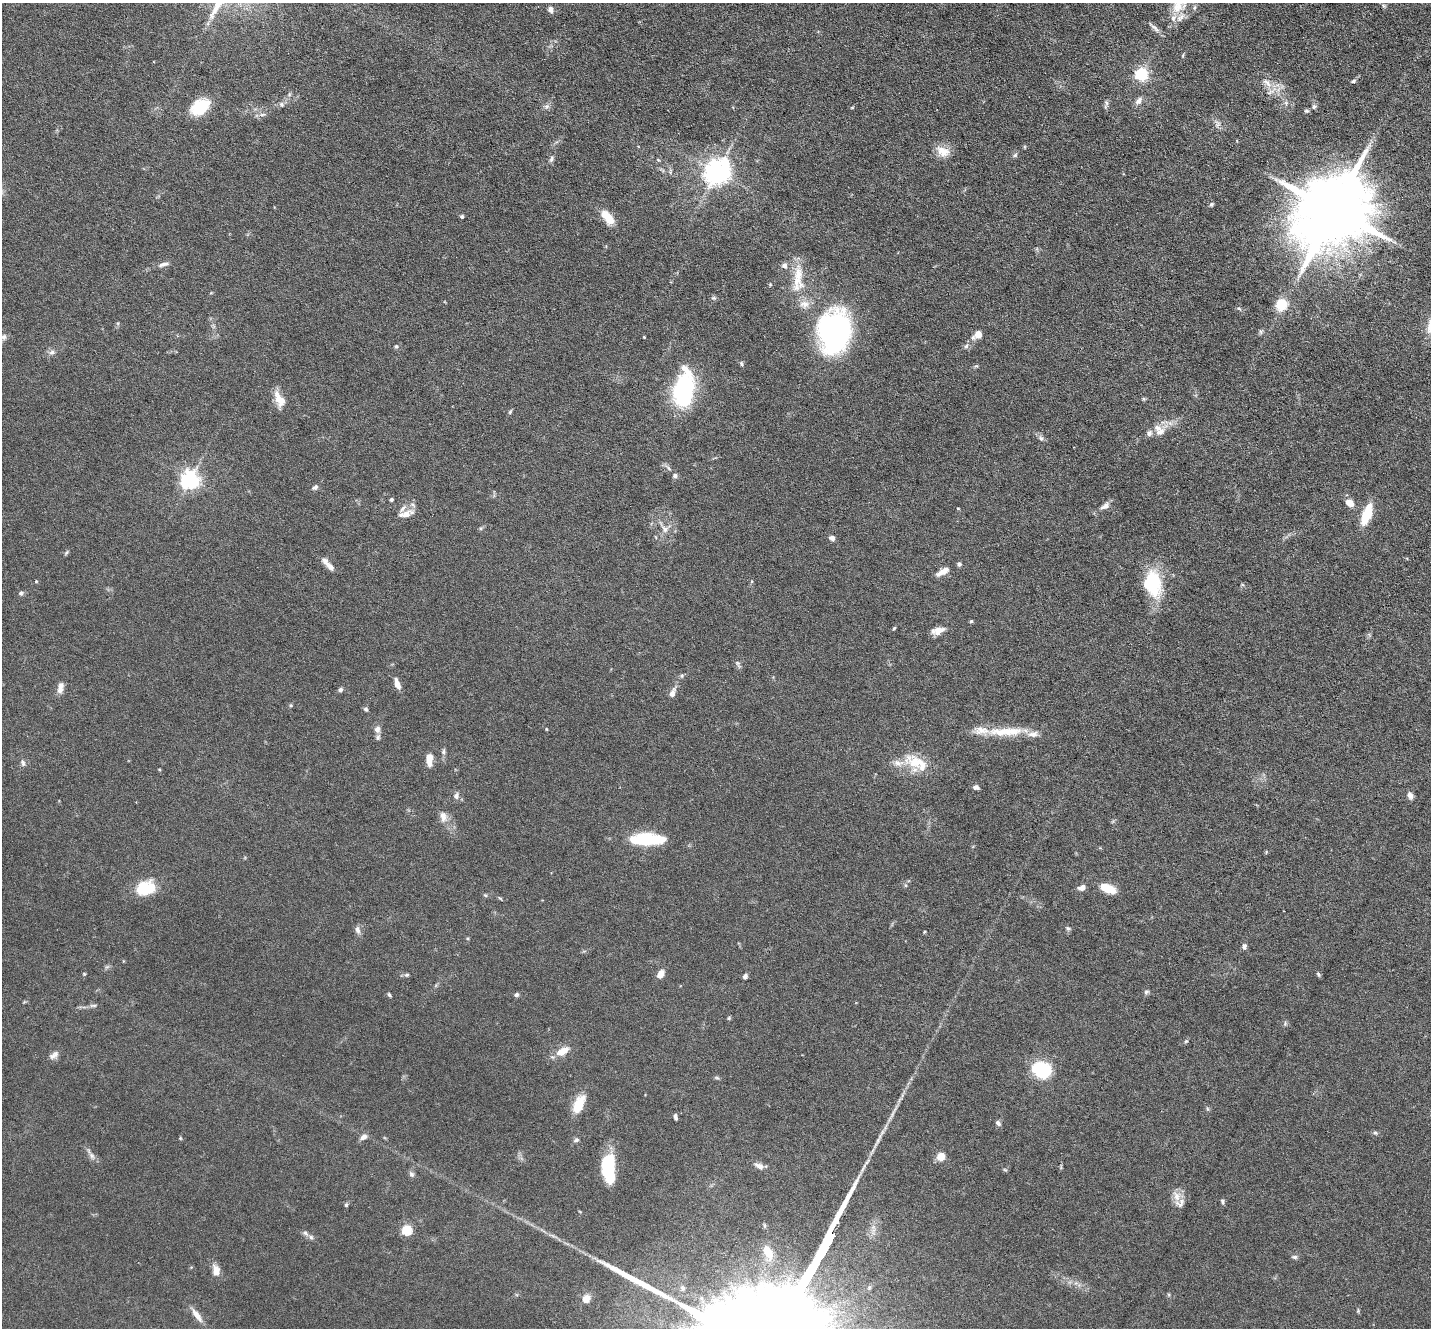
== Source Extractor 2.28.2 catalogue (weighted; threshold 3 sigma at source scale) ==
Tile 10 of 4 x 4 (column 2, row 3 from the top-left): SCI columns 1430-2858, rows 1469-2794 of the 5716 x 5726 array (HDU 1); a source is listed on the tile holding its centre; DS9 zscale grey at full resolution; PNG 1433 x 1330 px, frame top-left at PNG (2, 3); no overlay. Nothing masked; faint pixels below the display range render black.
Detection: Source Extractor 2.28.2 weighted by HDU 2 'WHT'; one run over the whole footprint, this tile lists its part. Background 0.0632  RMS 0.0045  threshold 0.0185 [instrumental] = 3 sigma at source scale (4.09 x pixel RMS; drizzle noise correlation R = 1.36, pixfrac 0.8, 0.05/0.05 arcsec/px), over >= 5 px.
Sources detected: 160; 1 inside a brighter object's white glare — not listed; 19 inside a brighter listed object's ellipse — not listed separately; the other 140 listed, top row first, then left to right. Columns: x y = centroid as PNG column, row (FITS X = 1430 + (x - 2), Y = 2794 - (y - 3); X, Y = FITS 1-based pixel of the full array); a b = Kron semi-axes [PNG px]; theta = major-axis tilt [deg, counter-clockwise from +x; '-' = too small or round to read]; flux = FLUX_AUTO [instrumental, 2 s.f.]
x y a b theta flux
1179 4 29 21 69 13
1384 6 5 5 - 0.67
550 9 7 6 - 1.9
1153 27 17 5 -43 1.8
1183 55 6 3 72 0.44
1141 74 6 6 - 68
1353 81 7 4 17 0.77
1267 83 19 7 -44 4
1139 101 11 7 49 2.1
281 104 7 6 - 1.2
1106 104 13 5 83 1.1
546 106 8 7 - 1.3
200 107 18 12 37 18
1314 107 7 6 - 1.1
1306 111 6 5 - 0.8
262 114 9 4 9 1.1
1217 124 11 8 -81 1.9
1024 147 5 3 - 0.4
943 151 19 13 -23 5.4
1015 155 7 5 31 0.83
551 159 9 5 63 1.1
658 160 6 3 -36 0.38
716 172 9 8 - 430
1211 204 5 4 - 0.73
1333 210 23 17 53 5800
462 216 4 4 - 0.74
607 217 19 9 -51 7.6
163 264 17 6 17 2.1
797 281 34 16 -89 13
770 284 5 4 - 0.41
1281 305 10 10 - 11
1239 309 7 4 -44 0.67
118 323 6 4 71 0.57
834 332 33 25 88 140
1261 332 7 4 -71 0.72
978 334 8 6 41 5.6
3 337 14 9 -9 2.6
644 337 4 3 - 0.35
396 346 5 5 - 0.71
966 346 8 6 61 1.1
52 352 9 6 11 1.4
741 364 7 4 -71 0.65
976 366 5 4 - 0.54
684 390 34 20 80 46
279 399 21 10 -66 5.9
510 412 7 4 63 0.64
1160 432 14 11 29 4.1
1041 438 9 6 -30 1.4
668 468 12 5 -45 1.2
190 480 7 6 - 200
315 487 7 5 32 1.3
391 499 4 3 - 0.97
1349 503 9 7 -37 3.8
1105 506 13 7 38 2.3
958 508 5 3 - 0.31
406 514 14 9 38 4.3
1367 514 24 9 71 12
664 529 13 8 -49 2.8
832 538 8 6 -24 1.4
66 552 7 4 46 0.65
325 561 14 7 -49 2.2
959 564 5 5 - 1.1
942 572 17 7 28 3.4
36 581 4 4 - 0.45
1153 583 29 19 -80 26
1242 585 6 3 18 0.48
21 593 6 6 - 1
971 621 5 4 - 0.53
894 628 5 3 - 0.48
938 631 17 8 15 3.6
738 664 12 5 -65 1
682 676 7 5 70 0.68
397 684 14 6 -71 3.3
60 688 14 7 79 3
340 689 6 5 - 1.1
672 693 12 7 71 2.5
291 705 5 5 - 0.58
365 709 5 5 - 0.96
377 729 8 7 - 2.2
546 729 4 3 - 0.33
1006 732 54 11 1 14
378 737 8 6 64 1
443 751 8 6 75 1.1
429 760 16 7 87 4
915 762 32 18 -23 13
23 763 10 5 -71 1.3
159 769 3 3 - 0.41
976 787 7 5 -6 1.5
456 796 9 7 73 1.8
1410 796 10 7 -70 1.7
443 816 14 8 -84 3.3
648 839 31 11 -1 27
146 888 18 13 13 18
1082 888 8 6 20 2.4
1108 889 17 8 -21 7.8
485 895 6 4 -45 0.58
500 898 6 3 -36 0.5
1068 928 6 5 - 0.75
357 930 11 6 -74 1.8
1244 946 8 6 89 1.2
84 974 4 4 - 0.43
660 974 7 5 60 4.6
1318 974 7 5 -72 0.73
407 975 7 5 4 0.84
745 976 6 5 - 1.3
1146 992 7 5 17 0.91
389 995 5 4 - 0.74
516 995 6 5 - 1.1
93 1005 11 4 0 1.1
1285 1023 6 5 - 0.78
1186 1041 6 4 44 0.62
562 1051 17 8 27 5.8
54 1055 14 8 33 2.2
1041 1070 15 12 -25 31
717 1078 6 4 -2 0.65
579 1104 18 9 64 11
1208 1109 6 4 -70 0.58
675 1117 6 3 -78 1
998 1123 7 5 -49 1.1
1375 1133 6 5 - 0.74
363 1137 10 7 35 2
180 1138 5 4 - 0.43
576 1140 8 5 27 0.93
92 1156 11 7 -58 1.8
941 1156 7 6 - 5.9
759 1166 12 7 -24 2.3
608 1168 23 13 87 27
1005 1170 6 3 -19 0.47
411 1174 9 6 -53 1.2
1177 1196 15 10 -76 3.9
1222 1201 7 5 -77 0.87
346 1205 6 4 69 0.64
407 1230 5 5 - 30
305 1233 8 6 -44 1.2
768 1252 19 9 -66 7.5
1294 1257 8 5 -1 0.93
216 1271 13 8 -83 4
682 1288 8 5 -28 0.94
586 1299 9 8 - 3.9
197 1315 21 7 -53 3.8
Isophote crosses this tile's border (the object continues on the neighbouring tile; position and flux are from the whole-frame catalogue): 2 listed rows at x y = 1179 4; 3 337